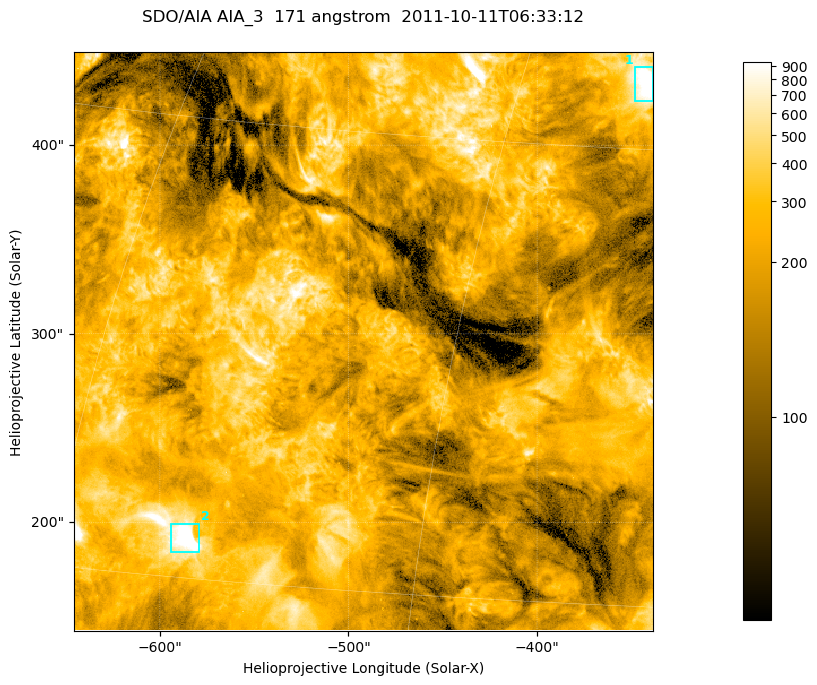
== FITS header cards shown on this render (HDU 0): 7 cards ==
TELESCOP= 'SDO/AIA '
INSTRUME= 'AIA_3   '
WAVELNTH=                  171
WAVEUNIT= 'angstrom'
DATE-OBS= '2011-10-11T06:33:12.34'
CTYPE1  = 'HPLN-TAN'
CTYPE2  = 'HPLT-TAN'

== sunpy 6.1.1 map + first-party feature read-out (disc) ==
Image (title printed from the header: SDO/AIA AIA_3  171 angstrom  2011-10-11T06:33:12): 512 x 512 px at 0.599 arcsec/px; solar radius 961 arcsec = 1603 px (partial field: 3.2% of the solar disc is inside the frame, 100% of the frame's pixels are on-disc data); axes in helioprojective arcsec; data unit not stated in the header (colour bar unlabelled)
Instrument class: DISC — disc imager (sunpy class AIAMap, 171 A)
Bright regions (active regions / flare kernels): reference = the on-disc median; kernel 5 px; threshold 5 sigma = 559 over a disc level ~213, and >= 1.15x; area >= 262 px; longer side >= 6 px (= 3.6 arcsec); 2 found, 2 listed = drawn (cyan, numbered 1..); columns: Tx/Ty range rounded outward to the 2 arcsec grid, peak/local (2 s.f.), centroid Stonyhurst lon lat
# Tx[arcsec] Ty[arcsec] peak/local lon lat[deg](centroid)
1 -350..-338 422..442 7.3 -25 +32
2 -594..-578 184..200 6.4 -39 +16